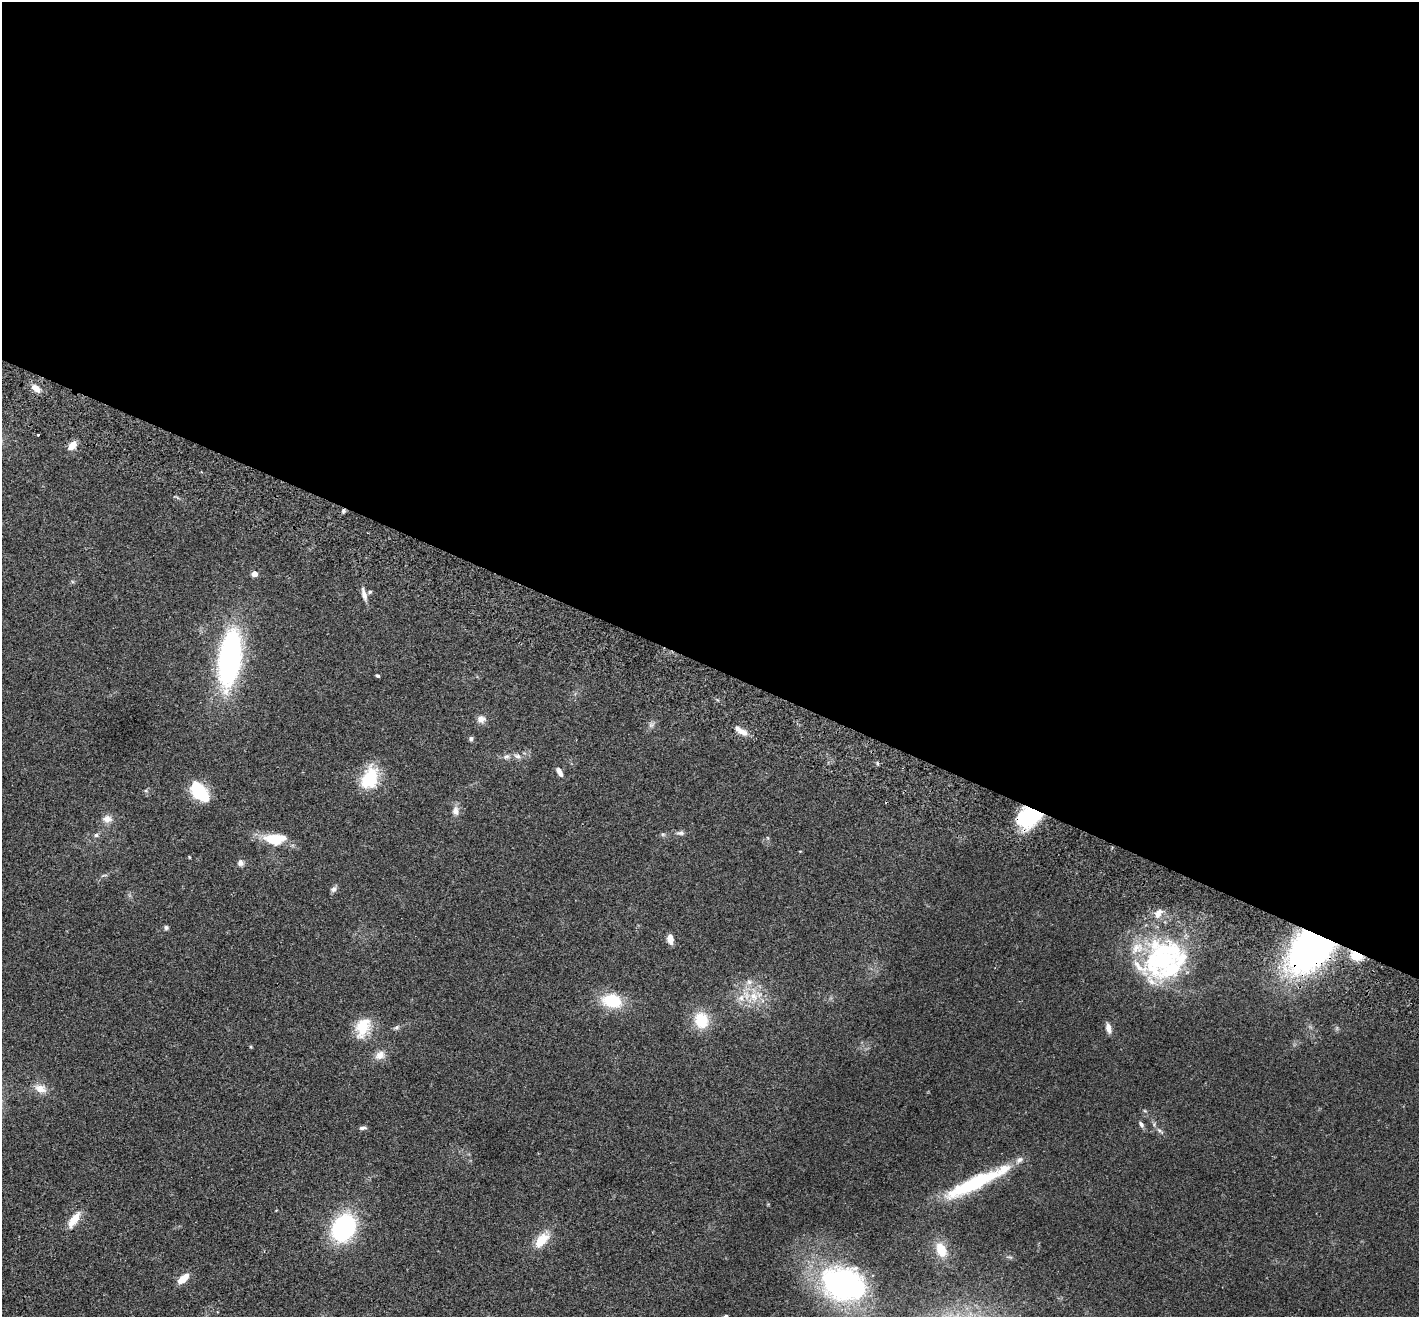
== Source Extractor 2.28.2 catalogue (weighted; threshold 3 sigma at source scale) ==
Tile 3 of 4 x 4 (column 3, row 1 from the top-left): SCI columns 2865-4281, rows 4143-5457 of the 5732 x 5790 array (HDU 1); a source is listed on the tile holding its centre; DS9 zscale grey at full resolution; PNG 1421 x 1319 px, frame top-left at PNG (2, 2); no overlay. Shown black and unused: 51% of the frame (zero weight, under 2 of 3 exposures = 3% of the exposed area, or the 3 px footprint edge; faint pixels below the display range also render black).
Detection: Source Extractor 2.28.2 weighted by HDU 2 'WHT'; one run over the whole footprint, this tile lists its part. Background 0.0681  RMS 0.0082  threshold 0.0369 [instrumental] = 3 sigma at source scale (4.5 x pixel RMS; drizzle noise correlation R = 1.50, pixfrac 1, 0.05/0.05 arcsec/px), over >= 5 px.
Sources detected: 67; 3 inside a brighter object's white glare — not listed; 10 inside a brighter listed object's ellipse — not listed separately; the other 54 listed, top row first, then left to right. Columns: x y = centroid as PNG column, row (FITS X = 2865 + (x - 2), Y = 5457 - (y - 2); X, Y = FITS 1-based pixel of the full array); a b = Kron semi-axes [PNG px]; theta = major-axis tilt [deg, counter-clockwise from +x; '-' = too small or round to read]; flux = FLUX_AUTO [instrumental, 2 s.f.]
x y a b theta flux
36 388 12 7 -35 6.3
38 435 3 2 - 0.8
72 446 11 7 45 7
343 511 5 5 - 1.3
254 574 4 4 - 10
370 592 6 4 22 1.1
364 594 18 6 -75 4.6
230 658 52 19 82 180
377 676 4 3 - 1.1
481 719 11 9 -20 4.4
651 725 7 7 - 2.2
743 732 16 7 -29 7.4
471 739 6 5 - 1.7
517 756 10 7 -15 3.2
506 757 8 7 - 2.3
877 763 5 3 - 1
560 772 11 5 -63 4.1
370 778 24 16 67 37
200 792 20 11 -47 41
455 811 13 9 89 4.7
1032 815 29 18 41 55
107 819 13 10 0 5.7
680 833 11 6 -1 2.5
663 834 6 4 18 1.2
96 835 6 5 - 1.6
274 840 27 15 -21 19
189 857 5 3 - 0.58
240 863 8 8 - 2.8
334 889 9 6 58 2.4
166 927 6 5 - 1.7
670 939 9 5 -84 7.3
1311 948 37 28 43 310
1356 956 13 9 -23 15
1163 959 57 48 35 120
754 996 15 12 -60 14
741 998 11 9 77 6
612 1001 22 15 -10 30
701 1020 21 17 -76 22
363 1027 27 17 69 21
397 1027 8 5 28 1.8
1108 1028 12 6 -76 4.8
380 1055 14 11 29 6.6
40 1089 16 11 -20 8.2
1141 1124 9 5 -57 2.1
363 1128 9 4 9 2.1
1159 1130 7 4 -19 1.5
971 1186 68 15 20 56
74 1219 19 8 55 12
343 1228 22 17 61 110
542 1240 23 12 49 15
941 1250 14 9 -69 17
183 1279 12 6 40 11
845 1284 40 28 -12 200
726 1316 4 3 - 2.3
Overlapping masked pixels (flux is a lower limit): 3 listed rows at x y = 1032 815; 1311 948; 1356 956
Isophote crosses this tile's border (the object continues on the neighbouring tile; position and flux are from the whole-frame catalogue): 1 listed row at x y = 726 1316